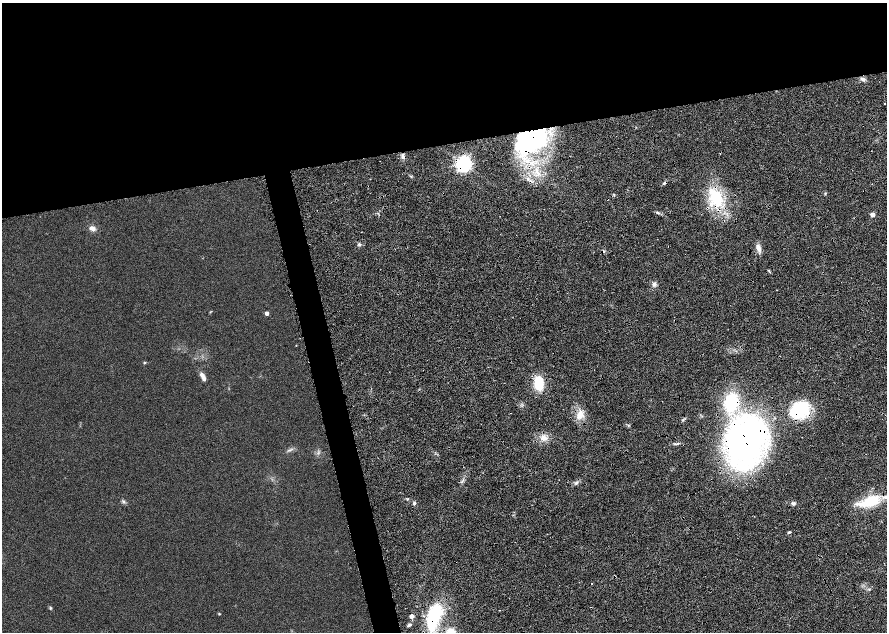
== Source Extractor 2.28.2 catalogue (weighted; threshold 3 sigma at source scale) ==
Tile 3 of 4 x 4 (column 3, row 1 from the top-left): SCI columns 3546-5314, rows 3836-5095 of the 7092 x 5198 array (HDU 1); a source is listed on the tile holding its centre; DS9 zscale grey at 2 x 2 block average (1 PNG px = mean of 2 x 2 image px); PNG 889 x 634 px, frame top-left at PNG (2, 3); no overlay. Shown black and unused: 26% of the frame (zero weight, under 4 of 8 exposures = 4% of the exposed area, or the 3 px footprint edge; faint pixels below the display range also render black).
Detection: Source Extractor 2.28.2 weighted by HDU 2 'WHT'; one run over the whole footprint, this tile lists its part. Background 0.023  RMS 0.0036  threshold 0.0146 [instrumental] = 3 sigma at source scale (4.09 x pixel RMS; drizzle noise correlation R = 1.36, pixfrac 0.8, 0.0396/0.0396 arcsec/px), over >= 5 px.
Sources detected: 48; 1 inside a brighter object's white glare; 4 cosmic-ray / hot-pixel residue — not listed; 2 inside a brighter listed object's ellipse — not listed separately; the other 41 listed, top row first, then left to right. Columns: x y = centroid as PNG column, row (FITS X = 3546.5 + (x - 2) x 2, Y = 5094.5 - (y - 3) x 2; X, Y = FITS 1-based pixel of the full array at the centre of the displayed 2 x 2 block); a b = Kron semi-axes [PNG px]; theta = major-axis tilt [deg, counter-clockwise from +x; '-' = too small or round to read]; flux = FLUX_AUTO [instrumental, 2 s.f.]
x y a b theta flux
863 79 6 4 -21 1.8
885 103 2 2 - 0.37
532 140 33 24 5 74
403 156 7 4 -77 2.1
464 164 4 4 - 300
528 178 4 3 - 1.1
664 183 4 3 - 1.1
825 193 3 2 - 0.58
716 198 22 15 -63 30
607 199 3 2 - 0.49
658 213 6 3 -21 1.2
873 214 3 3 - 7.4
92 228 8 6 -26 3.1
359 244 5 4 - 1.1
758 248 9 5 -73 3.8
654 284 5 5 - 1.9
210 311 5 2 - 0.33
267 313 3 3 - 3.4
144 363 4 3 - 0.6
202 376 9 5 -51 2.8
539 383 15 8 -86 20
731 402 13 9 75 42
799 409 24 17 29 31
580 415 11 8 56 6.5
543 438 9 6 6 4.5
746 442 43 30 73 260
290 450 7 2 20 1.2
463 480 3 2 - 0.68
576 483 5 3 - 1.1
123 501 6 3 -43 1.2
870 501 25 10 22 25
414 503 4 4 - 1.2
793 503 6 4 -15 1.6
789 532 3 3 - 1
614 576 5 2 - 0.55
592 583 2 2 - 0.55
50 608 4 3 - 0.66
219 614 3 3 - 0.54
412 616 3 3 - 4.4
434 617 27 12 69 48
409 625 6 3 42 1.2
Overlapping masked pixels (flux is a lower limit): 10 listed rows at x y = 532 140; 403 156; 464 164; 716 198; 607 199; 731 402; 799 409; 746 442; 614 576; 434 617
Diffuse or blended objects may show on this block-average render without a row.